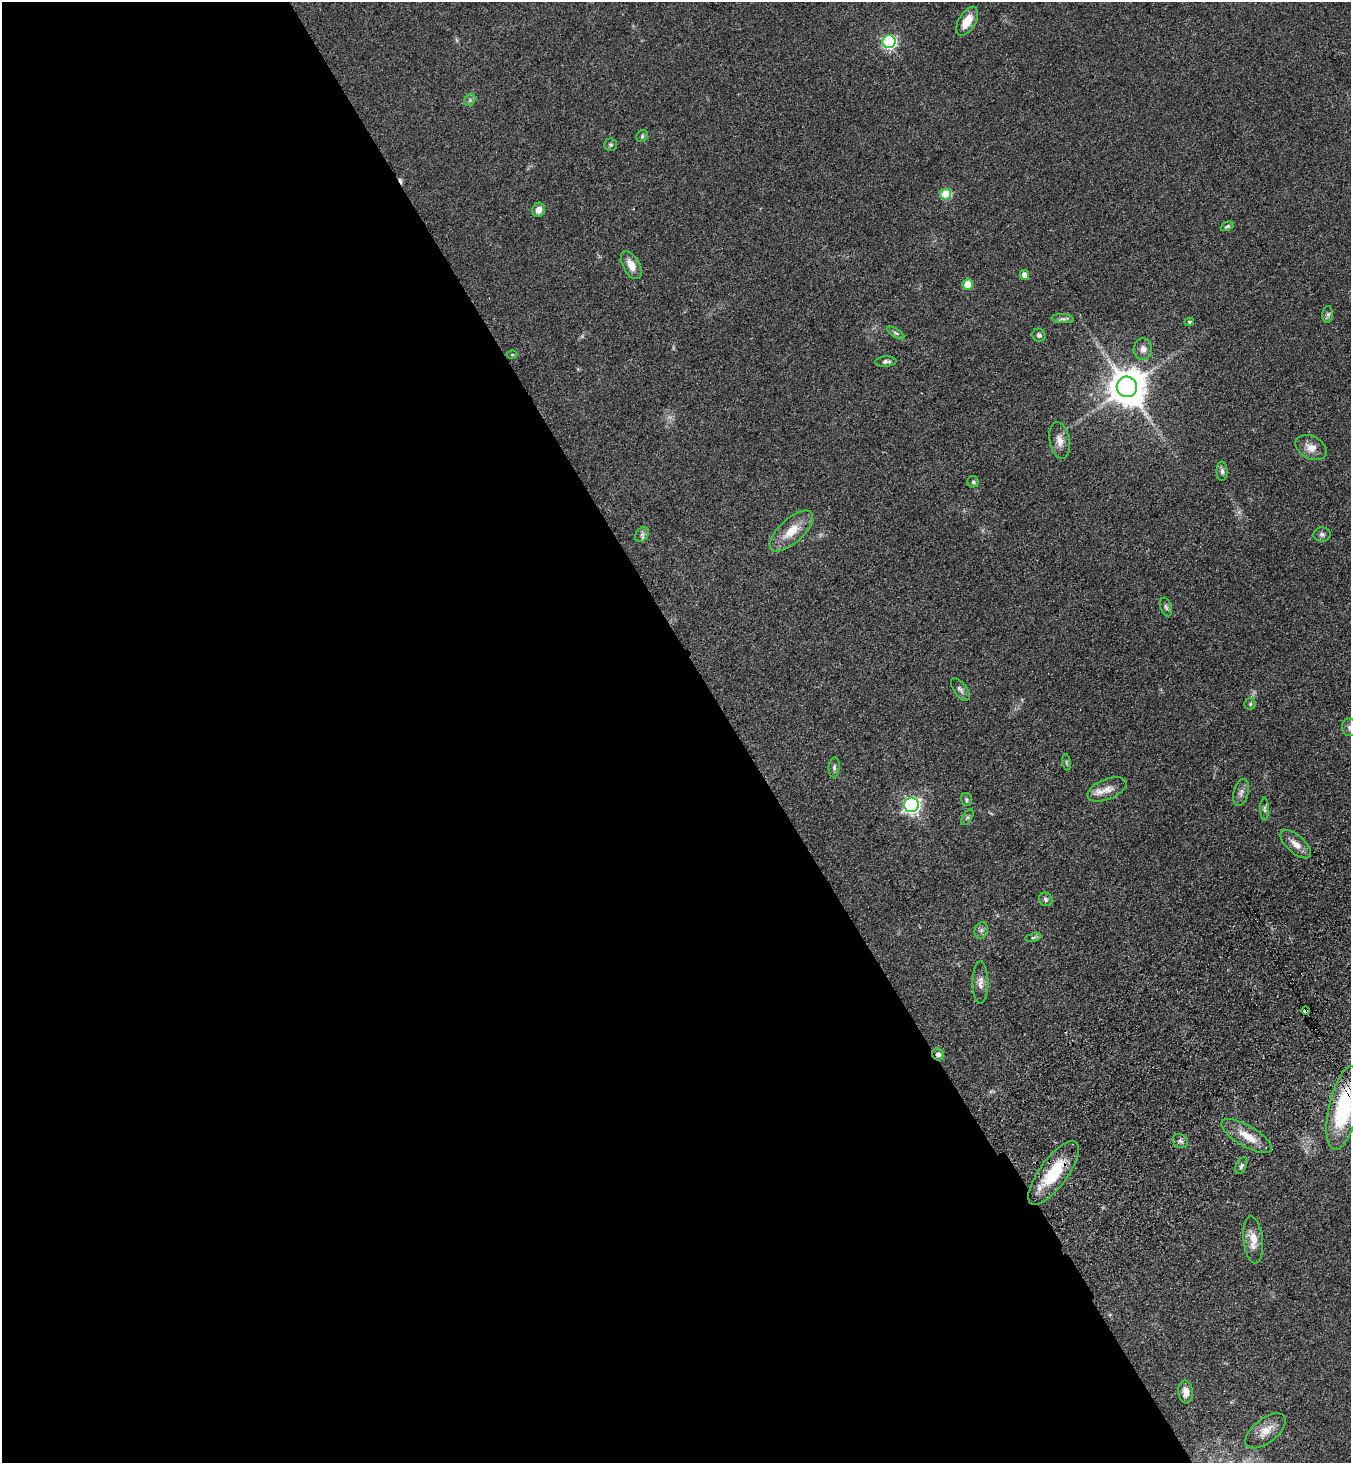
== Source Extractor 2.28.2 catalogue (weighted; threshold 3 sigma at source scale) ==
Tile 9 of 4 x 4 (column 1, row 3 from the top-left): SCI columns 371-1719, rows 1563-3023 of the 6001 x 6046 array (HDU 1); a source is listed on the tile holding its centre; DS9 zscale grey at full resolution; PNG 1353 x 1465 px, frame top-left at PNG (2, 2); each listed source drawn as its Kron ellipse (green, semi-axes under 4 px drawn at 4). Shown black and unused: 55% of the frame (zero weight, under 3 of 4 exposures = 6% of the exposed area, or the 3 px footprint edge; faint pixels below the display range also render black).
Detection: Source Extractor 2.28.2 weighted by HDU 2 'WHT'; one run over the whole footprint, this tile lists its part. Background 0.0589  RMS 0.006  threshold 0.0272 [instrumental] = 3 sigma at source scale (4.5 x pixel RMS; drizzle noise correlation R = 1.50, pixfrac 1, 0.05/0.05 arcsec/px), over >= 5 px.
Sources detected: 55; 1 cosmic-ray / hot-pixel residue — neither listed nor drawn; the other 54 listed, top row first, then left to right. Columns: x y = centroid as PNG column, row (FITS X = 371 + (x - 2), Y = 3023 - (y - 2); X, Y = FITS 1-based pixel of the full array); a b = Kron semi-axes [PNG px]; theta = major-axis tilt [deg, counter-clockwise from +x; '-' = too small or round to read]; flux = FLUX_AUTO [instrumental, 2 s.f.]
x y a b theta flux
967 21 16 8 60 8.9
889 42 6 6 - 110
470 100 6 5 - 1.1
642 136 6 5 - 1.1
611 145 6 6 - 1.1
946 194 5 5 - 22
539 210 7 6 - 4
1227 226 7 4 23 1.1
631 265 15 8 -61 6.2
1024 275 5 5 - 4.7
968 284 5 5 - 13
1328 314 8 5 84 1.3
1063 319 11 4 -5 1.6
1189 322 5 4 - 0.87
896 333 10 4 -33 1.3
1039 335 7 6 - 1.5
1143 349 11 9 87 3.3
512 355 5 3 - 0.56
886 361 11 5 4 1.8
1127 387 10 10 - 1600
1060 440 19 10 -80 5.2
1311 448 16 11 -28 5.6
1222 471 10 5 -90 1.7
973 482 6 5 - 1
791 531 27 12 43 12
642 534 8 6 52 1.7
1322 534 8 7 - 1.6
1166 607 10 5 -74 1.5
960 689 13 6 -54 2
1250 704 5 5 - 1
1350 727 9 7 -77 2
1067 762 8 4 -81 0.97
834 767 10 5 85 1.6
1107 789 21 10 22 6.5
1241 792 14 7 76 2.8
966 800 6 5 - 1
911 805 7 7 - 180
1265 809 11 4 -89 1.3
967 817 8 5 57 1.2
1296 844 19 8 -41 5.3
1046 899 7 6 - 1.5
981 930 8 6 69 1.8
1033 937 8 4 9 1.1
980 983 21 8 -90 4.2
1306 1011 4 3 - 19
938 1054 6 5 - 2.1
1343 1108 42 15 78 56
1247 1136 28 10 -30 9.9
1180 1141 8 6 -35 1.8
1241 1166 9 5 64 1.3
1054 1173 38 14 54 25
1253 1240 23 9 -83 7.6
1186 1392 11 7 -85 4.7
1265 1431 24 12 38 8.1
Overlapping masked pixels (flux is a lower limit): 4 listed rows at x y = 1306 1011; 938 1054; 1343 1108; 1054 1173
Isophote crosses this tile's border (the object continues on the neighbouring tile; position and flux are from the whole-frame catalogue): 2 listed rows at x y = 1350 727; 1343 1108